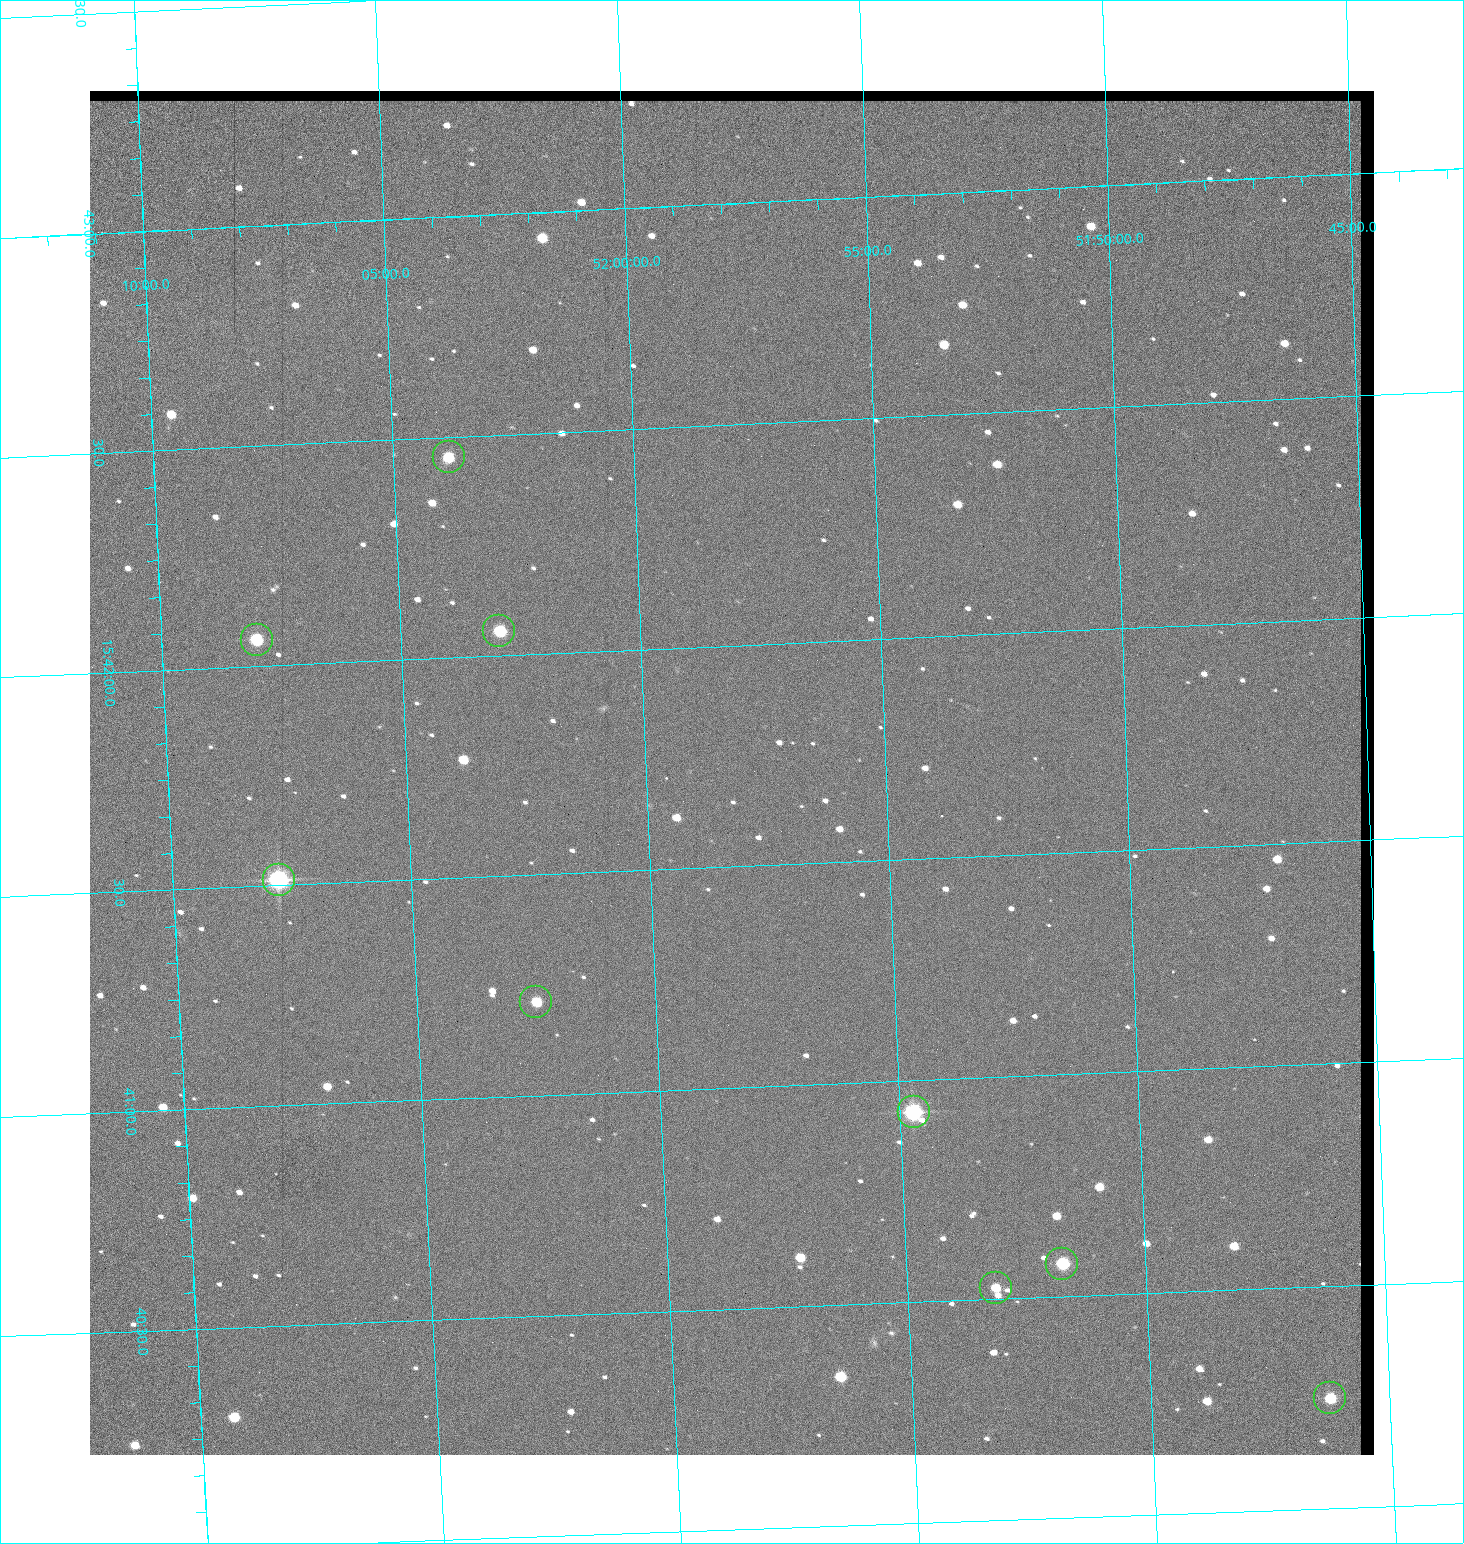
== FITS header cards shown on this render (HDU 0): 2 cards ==
NAXIS1  =                 1284 / length of data axis 1
NAXIS2  =                 1364 / length of data axis 2

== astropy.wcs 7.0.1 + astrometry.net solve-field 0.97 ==
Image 1284 x 1364 px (HDU 0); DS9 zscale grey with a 90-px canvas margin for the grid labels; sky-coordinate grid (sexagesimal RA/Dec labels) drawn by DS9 from the SOLVED WCS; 9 Tycho-2 reference stars matched to detected sources circled (green)
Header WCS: RA---TAN/DEC--TAN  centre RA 15:41:43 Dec +51:58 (235.43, +51.97 deg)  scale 1.26 arcsec/px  FOV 26.9' x 28.5'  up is +92 deg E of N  parity flipped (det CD > 0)
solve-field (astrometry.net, Tycho-2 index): VERIFIED the header's WCS against the Tycho-2 star catalogue (9 matches, 0 conflicts) and refined it, rather than solving blind
Solved WCS: RA---TAN-SIP/DEC--TAN-SIP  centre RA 15:41:43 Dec +51:58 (235.43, +51.97 deg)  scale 1.25 arcsec/px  FOV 26.8' x 28.5'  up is +92 deg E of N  parity flipped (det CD > 0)
The solver's refit moves the header's centre by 0.41 arcsec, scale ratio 0.9969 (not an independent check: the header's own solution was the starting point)
Tycho-2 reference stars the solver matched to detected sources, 9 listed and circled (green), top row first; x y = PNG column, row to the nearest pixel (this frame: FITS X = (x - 90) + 1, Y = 1364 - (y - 91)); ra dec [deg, ICRS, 3 dp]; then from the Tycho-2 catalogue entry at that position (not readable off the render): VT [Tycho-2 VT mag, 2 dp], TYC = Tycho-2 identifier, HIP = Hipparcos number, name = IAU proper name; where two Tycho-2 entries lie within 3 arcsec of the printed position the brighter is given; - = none
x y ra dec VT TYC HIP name
449 457 235.614 +52.064 11.61 3489-1132-1 - -
499 631 235.514 +52.049 11.19 3489-1407-1 - -
257 640 235.515 +52.133 11.12 3489-1380-1 - -
279 880 235.378 +52.130 9.31 3489-1322-1 76850 -
536 1002 235.303 +52.042 11.52 3489-958-1 - -
914 1112 235.232 +51.912 9.59 3489-824-1 - -
1062 1264 235.143 +51.862 10.97 3489-1016-1 - -
996 1288 235.131 +51.886 12.29 3489-908-1 - -
1330 1398 235.062 +51.771 11.53 3489-1453-1 - -